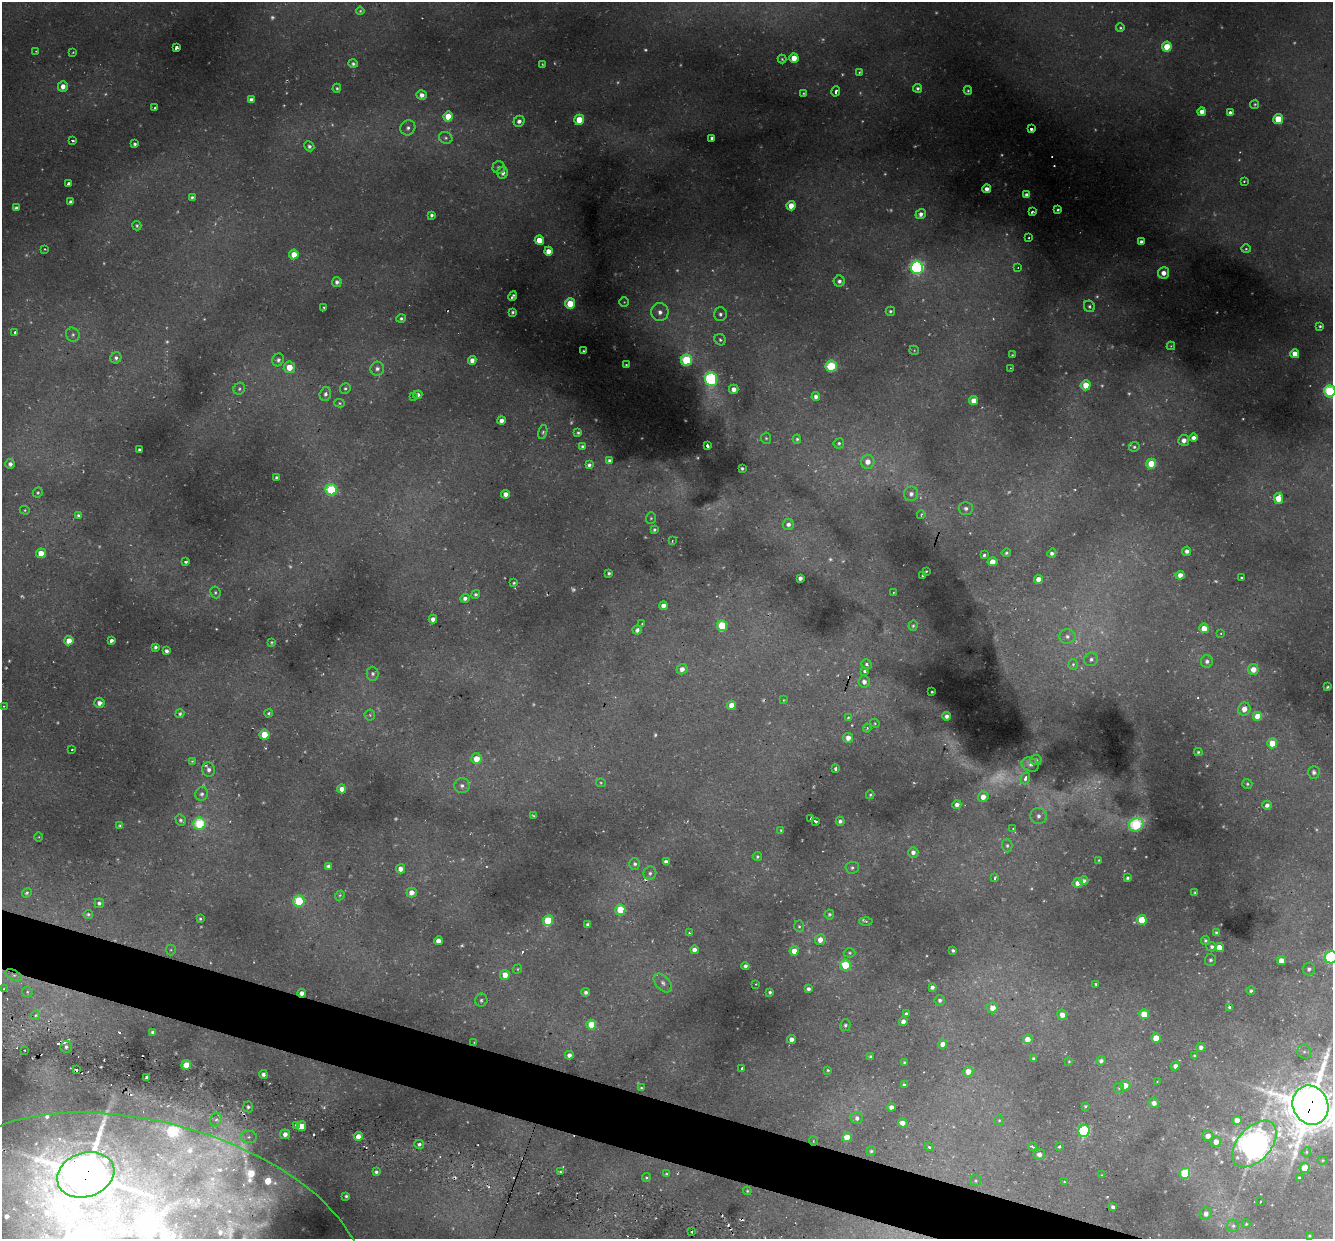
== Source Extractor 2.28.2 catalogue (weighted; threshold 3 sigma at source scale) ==
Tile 6 of 4 x 4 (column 2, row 2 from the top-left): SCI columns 1353-2683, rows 2846-4082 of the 5450 x 5447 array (HDU 1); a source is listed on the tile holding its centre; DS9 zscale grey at full resolution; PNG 1335 x 1241 px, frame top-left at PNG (2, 2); each listed source drawn as its Kron ellipse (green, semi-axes under 4 px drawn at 4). Shown black and unused: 4% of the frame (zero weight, under 2 of 3 exposures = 6% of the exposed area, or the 3 px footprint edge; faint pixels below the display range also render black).
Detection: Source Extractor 2.28.2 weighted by HDU 2 'WHT'; one run over the whole footprint, this tile lists its part. Background 0.0372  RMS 0.0052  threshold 0.0235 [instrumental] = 3 sigma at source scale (4.5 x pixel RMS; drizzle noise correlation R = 1.50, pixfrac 1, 0.05/0.05 arcsec/px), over >= 5 px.
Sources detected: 480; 68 too faint to see at this stretch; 1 inside a brighter object's white glare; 16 cosmic-ray / hot-pixel residue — neither listed nor drawn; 19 inside a brighter listed object's ellipse — not listed separately; the other 376 listed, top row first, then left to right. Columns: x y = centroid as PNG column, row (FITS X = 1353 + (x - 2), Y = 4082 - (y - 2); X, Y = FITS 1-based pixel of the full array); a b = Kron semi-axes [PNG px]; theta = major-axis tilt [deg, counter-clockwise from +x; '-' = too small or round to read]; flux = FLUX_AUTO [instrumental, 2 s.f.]
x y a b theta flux
360 11 4 4 - 0.65
1120 28 4 4 - 0.76
1167 47 5 5 - 13
176 48 4 3 - 12
36 51 3 3 - 0.34
73 52 4 2 - 0.4
794 58 4 4 - 8.4
782 59 4 4 - 0.73
353 64 5 4 - 1.2
542 64 3 3 - 0.42
859 72 3 3 - 0.65
63 86 5 5 - 4.1
337 88 4 4 - 0.82
918 88 4 4 - 1
836 91 5 3 - 2
968 91 4 3 - 0.69
803 93 4 3 - 0.56
422 95 5 4 - 2.8
251 100 4 4 - 2.5
1255 104 5 4 - 0.7
154 108 3 3 - 1.1
1202 112 4 4 - 4.2
1230 113 4 4 - 1.8
448 117 5 4 - 12
1278 119 5 5 - 18
579 120 5 5 - 13
519 121 6 5 - 2.2
408 128 8 7 - 1.8
1031 129 3 3 - 1.8
446 138 7 5 -30 1.2
712 138 4 4 - 1.6
73 140 3 3 - 1.6
135 144 3 3 - 1.3
309 146 5 4 - 1.5
499 167 6 6 - 1.3
503 173 6 5 - 2.5
1244 181 3 3 - 0.66
68 184 3 3 - 3.1
987 189 4 4 - 2.6
1027 195 4 4 - 3.1
192 198 4 4 - 1.1
71 202 4 4 - 2
791 206 4 4 - 7.1
16 208 4 4 - 2
1058 210 3 3 - 0.84
1032 212 3 3 - 1.4
921 214 5 4 - 2.5
432 215 4 3 - 1.3
137 226 5 4 - 0.87
1029 238 3 3 - 0.84
539 240 4 4 - 7.9
1141 242 4 4 - 2.5
45 249 3 2 - 0.68
1246 249 4 4 - 0.77
548 251 4 4 - 5.1
294 254 5 4 - 7.8
917 267 6 6 - 130
1018 267 4 3 - 0.65
1163 273 5 5 - 4.1
839 281 5 5 - 1.9
337 282 5 4 - 1.8
513 296 5 3 - 1.3
624 302 5 5 - 0.53
570 304 5 5 - 19
1089 306 6 5 - 1.2
324 307 3 3 - 0.63
890 311 4 4 - 1.1
513 312 3 3 - 1
660 312 9 8 - 4
720 314 7 6 - 1.6
401 318 4 4 - 1
1320 326 3 3 - 0.72
15 332 3 3 - 2.8
73 335 7 6 - 1.6
720 340 6 5 - 1.1
1171 346 4 4 - 0.53
914 350 5 4 - 0.55
583 351 3 3 - 0.64
1295 354 4 4 - 6.4
1012 355 3 3 - 0.47
116 358 6 5 - 1.6
278 360 6 5 - 1.6
472 360 4 4 - 3.1
686 360 5 5 - 40
626 365 3 3 - 0.5
831 366 6 5 - 35
289 367 6 5 - 8.9
1010 368 2 2 - 0.31
377 369 7 6 - 2.2
711 379 7 6 - 71
1086 385 5 5 - 9.6
239 389 6 5 - 0.99
345 389 5 5 - 1
734 389 5 4 - 4.1
1330 391 5 5 - 54
325 394 7 5 74 1.8
418 395 4 4 - 2.1
413 396 4 3 - 0.58
816 396 4 4 - 2.4
974 401 4 4 - 5.5
339 403 5 4 - 0.69
501 421 4 4 - 3.2
543 432 7 4 76 0.9
578 433 3 3 - 0.81
766 438 5 5 - 0.88
1194 438 4 4 - 2.8
797 439 4 3 - 0.82
1184 440 5 5 - 2.8
839 443 5 5 - 0.93
707 445 4 3 - 2.1
583 447 4 3 - 1.2
1134 447 5 4 - 0.97
139 450 4 3 - 1.4
609 461 4 4 - 1.8
868 462 7 6 - 4.7
10 464 5 4 - 2.3
1151 464 5 5 - 15
589 465 4 4 - 1.6
742 468 3 3 - 0.79
276 477 3 3 - 0.76
331 490 6 5 - 45
38 492 5 4 - 0.9
505 494 4 4 - 3.5
911 494 7 7 - 2.4
1278 498 5 4 - 8.6
966 508 7 6 - 1.8
25 510 5 4 - 0.6
78 515 4 3 - 1.1
921 515 4 4 - 0.63
651 518 6 5 - 0.85
788 524 6 5 - 2.4
654 530 4 3 - 0.9
672 541 3 3 - 0.38
1187 551 4 4 - 2.3
41 553 5 5 - 7
1006 553 5 4 - 1.1
1052 553 5 4 - 1.7
984 555 4 3 - 1
186 562 4 3 - 1
992 562 5 4 - 5.3
926 571 2 2 - 0.37
609 573 4 3 - 1.1
1180 575 4 4 - 3.8
923 576 3 3 - 0.58
800 578 4 4 - 2.3
1241 578 3 3 - 2.2
1038 579 4 4 - 5
514 583 3 3 - 0.78
215 592 6 5 - 0.9
893 593 3 2 - 0.78
475 594 4 4 - 1.1
465 598 4 4 - 1.9
663 606 4 4 - 3.5
433 619 4 4 - 2.7
642 624 3 3 - 0.95
722 626 5 5 - 30
913 626 5 4 - 0.88
1204 628 5 4 - 8.1
637 630 4 4 - 1.5
1221 633 4 3 - 0.48
1067 636 8 7 - 2.5
69 641 4 4 - 6.4
111 641 4 3 - 6.4
271 642 3 3 - 0.64
155 647 4 3 - 1.5
166 651 4 4 - 1.5
1091 659 7 6 - 1.8
1207 661 6 6 - 2.1
866 664 5 4 - 1.7
1073 665 5 4 - 1.6
682 669 6 5 - 3.3
1253 669 5 5 - 6.6
864 671 4 3 - 1.6
373 674 7 6 - 1.3
864 682 6 5 - 2.6
1328 687 3 3 - 0.76
932 692 3 2 - 0.48
784 700 3 3 - 0.36
99 703 5 5 - 3.2
731 705 4 4 - 5.9
4 706 3 2 - 0.29
1244 709 6 6 - 5.1
268 713 4 3 - 0.79
180 714 4 4 - 1
370 715 5 5 - 0.82
946 716 4 4 - 1.7
1258 716 5 5 - 11
848 717 4 3 - 0.48
875 723 5 4 - 0.61
867 728 4 4 - 0.9
264 735 5 5 - 14
848 738 5 5 - 4.3
1272 743 5 5 - 12
72 749 3 2 - 0.57
1198 752 4 3 - 0.81
476 759 5 5 - 7.9
1036 760 5 5 - 1.4
192 761 4 4 - 0.55
1030 764 9 6 -22 1.9
835 769 3 3 - 1.1
209 770 7 6 - 1.7
1314 772 6 6 - 2.1
1025 778 6 4 71 3
601 783 5 4 - 0.56
1247 784 5 5 - 0.88
462 786 7 7 - 2
342 789 4 4 - 3.8
202 794 7 6 - 1.6
870 795 4 3 - 0.68
983 797 5 5 - 5
957 805 4 4 - 2.9
1267 805 5 4 - 2.2
533 816 4 3 - 0.66
1038 816 8 8 - 2.7
811 818 3 2 - 0.76
181 820 6 5 - 1.3
816 821 3 3 - 1.7
840 821 4 4 - 1.7
200 824 6 6 - 35
120 825 4 3 - 0.97
1136 825 7 6 - 45
1013 828 3 2 - 0.51
781 830 4 3 - 0.51
39 837 4 3 - 0.43
1007 846 7 5 -89 1.3
913 852 5 5 - 2.6
757 856 5 4 - 0.99
1099 860 3 3 - 0.53
666 862 4 4 - 2.7
635 864 6 5 - 1.5
328 866 4 4 - 1.5
852 868 6 6 - 1.3
401 869 4 4 - 3.5
650 873 7 6 - 1.5
995 878 4 3 - 1.2
1127 878 3 3 - 1
1084 881 4 4 - 1.5
1077 883 5 5 - 3.4
412 892 5 5 - 4.3
27 893 5 4 - 0.97
1195 893 4 3 - 1.1
340 895 5 4 - 0.69
299 901 6 5 - 41
99 903 5 4 - 1.4
620 910 5 5 - 18
88 914 5 4 - 1
829 914 5 5 - 0.88
200 919 3 3 - 0.71
1142 920 5 5 - 19
548 921 5 5 - 29
866 921 6 4 -2 1
588 925 4 4 - 2
799 926 6 5 - 0.83
1216 932 4 4 - 0.75
689 933 4 3 - 0.73
820 940 5 5 - 4.6
1205 940 5 4 - 1
438 941 4 4 - 4.2
1212 947 5 5 - 1.4
1219 947 4 4 - 6.6
171 950 5 5 - 0.7
694 950 4 4 - 2.9
953 950 4 3 - 1
794 951 4 4 - 6.9
850 953 6 4 -1 0.81
1331 957 6 6 - 80
1210 960 6 5 - 1.1
1281 961 4 4 - 7.3
845 965 5 5 - 22
745 966 4 4 - 1.2
517 969 5 4 - 0.59
1309 969 6 6 - 1.7
14 975 9 5 -25 1.7
505 975 5 5 - 7.6
663 983 11 7 -46 2.7
756 984 2 2 - 0.43
1096 984 4 3 - 0.76
932 987 4 4 - 1.7
3 989 4 2 - 0.54
808 989 4 4 - 1.8
1251 991 4 4 - 0.96
27 992 5 5 - 1
586 992 4 4 - 1.4
770 992 3 3 - 1
302 993 4 4 - 2.8
481 1000 6 6 - 1.2
940 1000 5 5 - 1.6
1230 1007 4 3 - 1.4
993 1008 5 5 - 5.6
906 1014 4 4 - 1.7
1144 1014 5 5 - 12
35 1015 4 4 - 0.91
1062 1015 5 5 - 4.4
903 1021 4 4 - 3
591 1025 5 5 - 15
845 1025 6 5 - 1
152 1032 4 3 - 1.1
1156 1038 5 4 - 9.3
792 1039 4 4 - 3.2
1028 1039 5 4 - 6.7
474 1042 3 2 - 0.3
943 1044 4 4 - 4.9
66 1047 6 6 - 1.5
1201 1047 5 4 - 1.6
24 1050 3 2 - 0.59
1304 1052 7 7 - 1.5
569 1055 4 4 - 2.3
1195 1055 4 4 - 0.66
870 1056 4 3 - 0.76
1034 1059 4 3 - 1.1
1069 1061 3 2 - 0.49
1101 1061 5 4 - 1.6
904 1062 3 3 - 0.53
186 1065 5 4 - 7.6
1175 1066 4 4 - 1.9
742 1068 3 3 - 5.1
76 1070 3 2 - 0.8
828 1070 3 3 - 0.61
968 1071 5 5 - 6.1
263 1074 4 4 - 1.5
147 1078 4 3 - 2.2
1157 1082 4 2 - 0.36
904 1085 3 3 - 0.96
1125 1086 5 5 - 5.9
641 1088 3 3 - 0.7
1119 1088 5 5 - 0.72
1154 1103 5 5 - 3.1
1310 1105 20 17 -64 2300
1085 1106 4 3 - 0.64
248 1107 5 5 - 1.3
891 1107 4 4 - 2.9
857 1118 6 5 - 2
216 1120 7 5 65 2.1
999 1120 5 4 - 0.67
1237 1120 5 4 - 5.2
903 1123 5 4 - 4.4
296 1125 4 3 - 0.99
301 1126 5 5 - 9.4
1084 1131 6 5 - 71
285 1134 5 5 - 3.2
358 1136 4 4 - 4.8
1208 1136 5 5 - 4.3
249 1137 8 6 2 2
847 1137 5 4 - 14
813 1141 5 3 - 0.44
1216 1142 5 5 - 4.5
419 1144 5 4 - 1.3
1254 1144 27 16 48 1100
929 1147 4 3 - 0.71
1032 1147 4 3 - 1.3
1059 1147 4 3 - 1
871 1151 5 4 - 0.8
1306 1152 5 4 - 0.68
1039 1154 6 5 - 2.5
1323 1160 5 4 - 0.58
1305 1168 5 5 - 10
376 1172 4 4 - 1.2
560 1172 3 2 - 0.88
1185 1173 5 5 - 27
666 1174 4 3 - 0.66
86 1175 29 22 19 2200
1102 1175 4 2 - 0.35
646 1178 4 4 - 0.78
1299 1178 3 3 - 0.69
975 1181 5 5 - 0.79
1064 1182 3 2 - 0.35
747 1191 4 4 - 0.58
346 1196 4 3 - 0.9
1260 1202 2 2 - 0.47
1113 1207 4 3 - 1.6
1206 1214 6 6 - 2.9
1246 1224 4 4 - 0.74
1233 1226 6 6 - 1.3
692 1232 3 2 - 1
154 1233 214 109 -16 250
1309 1236 3 3 - 0.56
Overlapping masked pixels (flux is a lower limit): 6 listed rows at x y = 14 975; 302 993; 1310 1105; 813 1141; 86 1175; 154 1233
Isophote crosses this tile's border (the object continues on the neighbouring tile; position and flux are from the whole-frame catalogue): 5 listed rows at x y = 1330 391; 1331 957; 3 989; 1310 1105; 154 1233